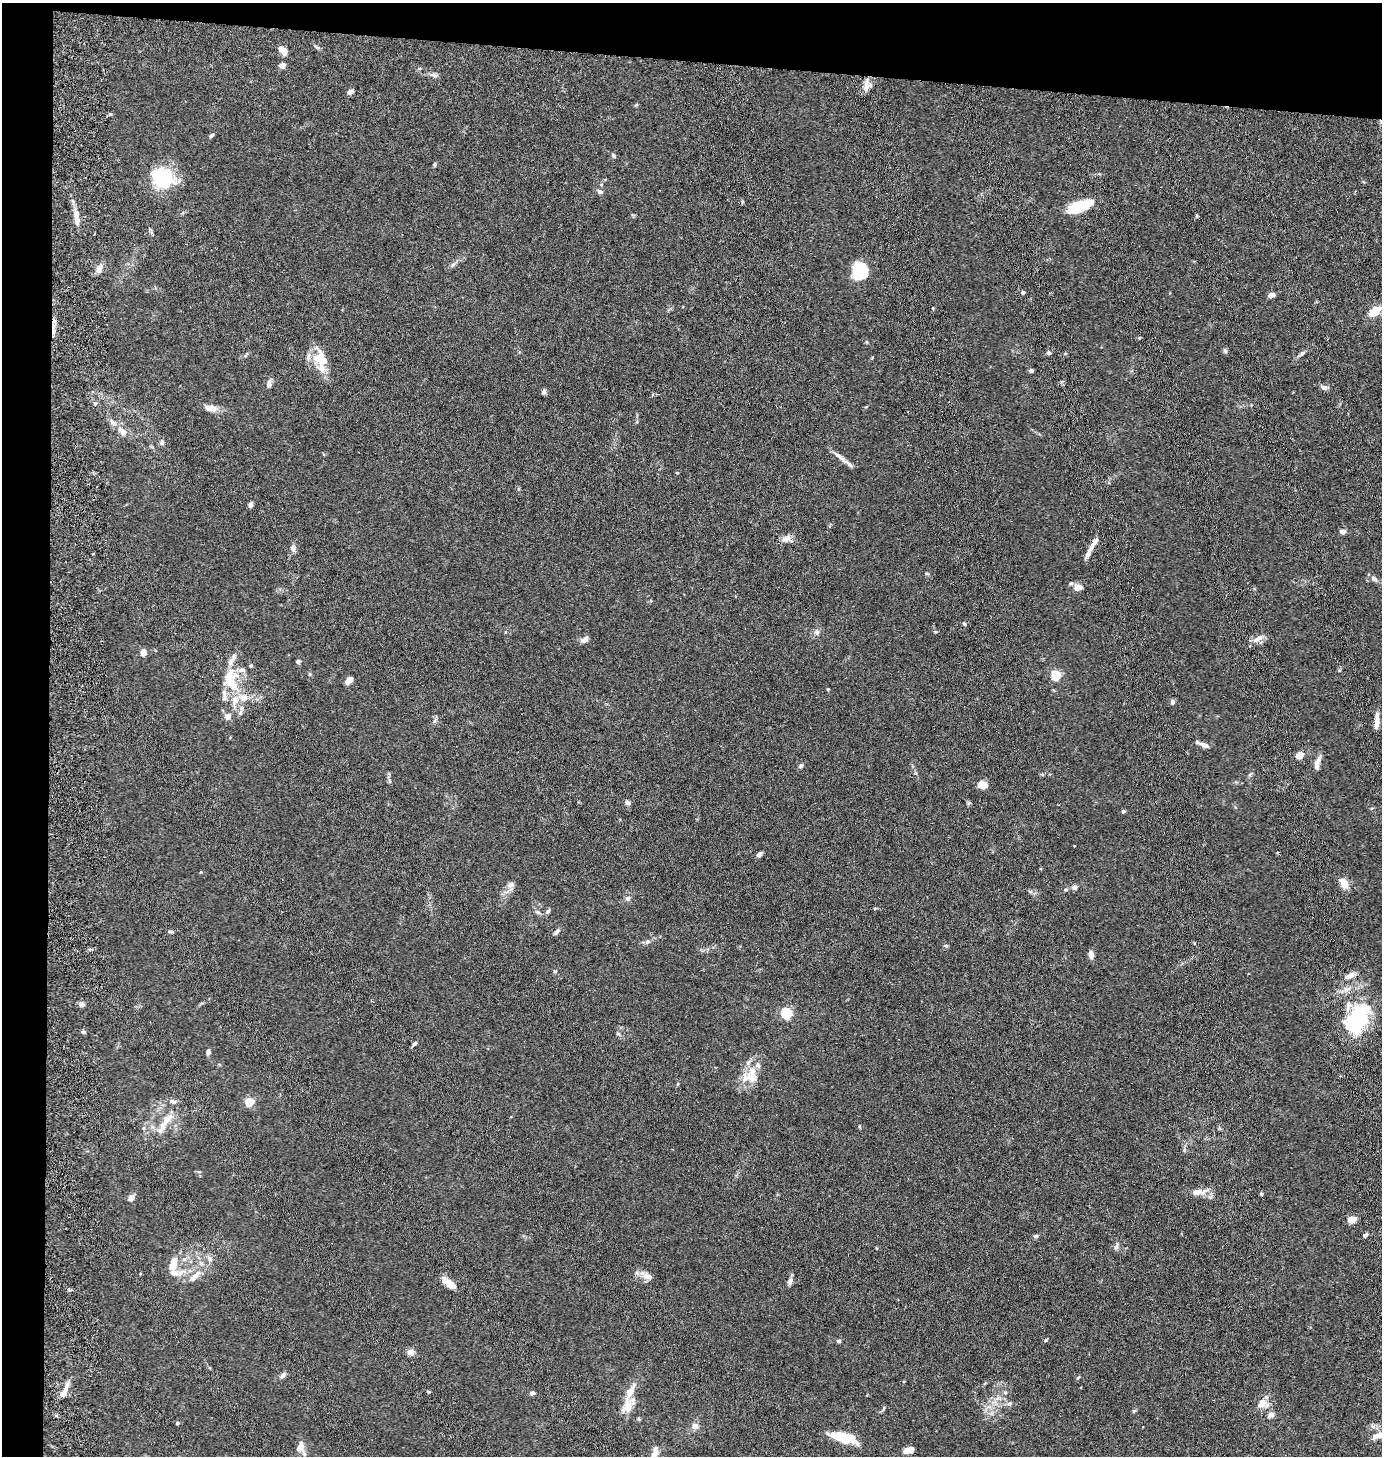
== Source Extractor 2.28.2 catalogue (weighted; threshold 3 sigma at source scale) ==
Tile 1 of 3 x 3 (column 1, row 1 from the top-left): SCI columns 158-1537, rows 2917-4370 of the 4500 x 4376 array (HDU 1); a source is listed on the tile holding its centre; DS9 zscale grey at full resolution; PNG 1384 x 1458 px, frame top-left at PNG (2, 3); no overlay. Shown black and unused: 7% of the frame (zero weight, under 5 of 10 exposures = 3% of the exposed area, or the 3 px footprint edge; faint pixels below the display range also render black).
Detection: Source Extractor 2.28.2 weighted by HDU 2 'WHT'; one run over the whole footprint, this tile lists its part. Background 0.0206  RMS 0.0018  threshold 0.00729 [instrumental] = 3 sigma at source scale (4.09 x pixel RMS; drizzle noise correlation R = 1.36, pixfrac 0.8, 0.05/0.05 arcsec/px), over >= 5 px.
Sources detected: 144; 3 inside a brighter object's white glare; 1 cosmic-ray / hot-pixel residue — not listed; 18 inside a brighter listed object's ellipse — not listed separately; the other 122 listed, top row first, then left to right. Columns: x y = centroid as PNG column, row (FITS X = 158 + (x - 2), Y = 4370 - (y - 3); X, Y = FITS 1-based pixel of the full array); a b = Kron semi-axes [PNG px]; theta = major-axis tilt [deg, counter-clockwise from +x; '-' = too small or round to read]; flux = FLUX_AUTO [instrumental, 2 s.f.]
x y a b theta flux
283 50 11 6 -46 1.4
282 65 6 6 - 0.73
434 75 11 5 -18 0.49
866 87 16 9 64 1.2
350 92 8 5 20 0.5
211 135 7 4 42 0.31
614 156 7 4 -60 0.27
435 164 5 4 - 0.21
159 176 30 25 -7 6.9
600 192 8 6 -20 0.41
1080 206 30 11 19 5.4
76 214 12 6 85 1
1197 216 6 3 -72 0.16
453 264 9 4 48 0.42
99 268 10 7 64 1
860 271 15 13 82 8.5
1023 292 4 4 - 0.4
1271 295 7 5 16 0.97
933 308 4 3 - 0.15
1375 312 12 8 35 3.2
1225 350 8 5 -63 0.31
1049 352 4 4 - 0.52
1302 353 8 5 38 0.45
320 359 30 14 -74 4.1
1031 371 4 3 - 0.54
269 384 9 6 80 0.57
1323 387 9 6 -21 0.58
544 392 7 6 - 0.41
210 408 17 8 -9 1.4
113 422 13 6 -41 0.74
123 432 12 7 -40 1.5
162 442 7 5 89 0.34
840 457 24 6 -38 1.1
250 505 5 4 - 0.75
1342 531 8 6 -7 0.57
785 539 11 9 -34 0.81
293 548 8 8 - 0.61
1088 553 15 5 64 0.95
1374 578 8 6 -33 0.62
1078 587 11 8 10 0.98
964 624 5 4 - 0.2
817 632 8 7 - 0.6
585 639 10 6 42 0.64
1257 639 16 7 26 1.1
143 652 8 6 88 0.77
298 661 5 4 - 0.32
251 665 5 4 - 0.21
1056 675 5 5 - 11
231 680 34 22 -76 6.6
349 680 7 5 45 1.4
828 689 4 3 - 0.16
1172 702 6 5 - 0.42
228 717 10 9 - 0.76
435 721 8 5 71 0.36
1377 721 17 5 86 1.3
1204 745 13 6 -21 0.82
1300 755 10 7 39 1.2
1317 764 18 6 82 1
801 765 6 5 - 0.35
1250 774 8 3 45 0.25
982 785 10 8 -9 1.5
627 802 6 5 - 0.52
1123 811 4 4 - 0.28
759 854 8 5 50 0.42
201 872 3 3 - 0.21
1344 884 9 6 -60 2.3
511 885 11 7 23 0.7
1074 887 6 6 - 0.5
628 898 7 6 - 0.45
548 911 7 5 49 0.32
538 912 7 5 -23 0.36
171 932 7 4 -8 0.25
556 932 10 4 48 0.38
647 941 7 5 22 0.39
946 946 7 4 -7 0.23
1091 954 9 6 -85 0.8
555 971 5 3 - 0.16
1350 975 14 6 26 1.1
81 1005 7 6 - 0.47
786 1013 5 5 - 15
1360 1017 38 28 73 11
83 1032 5 4 - 0.3
618 1033 7 5 -39 0.31
415 1043 6 4 35 0.37
208 1052 6 5 - 0.44
753 1077 27 15 -4 3.2
249 1102 5 5 - 7.1
166 1121 36 9 56 2.6
859 1126 5 3 - 0.16
1198 1192 16 7 8 1.9
1261 1194 5 4 - 0.23
131 1198 8 6 41 0.71
1352 1220 7 6 - 1.8
1365 1235 6 4 46 0.33
1036 1236 6 5 - 0.28
1116 1247 10 5 68 0.41
209 1258 10 5 -77 0.52
173 1263 19 9 77 2.1
174 1273 29 9 0 2.3
647 1276 15 8 -15 1.1
790 1281 9 6 70 0.62
449 1283 16 7 -39 2.1
1046 1340 5 3 - 0.24
839 1341 6 4 -1 0.3
411 1352 7 6 - 1.1
283 1375 7 5 56 0.61
1078 1377 7 3 45 0.17
66 1389 17 6 70 1.2
428 1392 5 4 - 0.18
1005 1392 6 4 -19 0.23
532 1393 7 5 -4 0.38
1262 1403 14 11 54 1.6
1009 1404 7 4 19 0.3
627 1406 20 13 78 2.2
1134 1411 6 4 44 0.22
1271 1415 8 6 33 0.69
177 1423 5 4 - 0.25
695 1426 8 8 - 0.84
1379 1435 13 9 20 1.2
844 1437 25 9 -13 6.1
300 1447 13 9 72 1.4
909 1450 11 6 13 1.3
Isophote crosses this tile's border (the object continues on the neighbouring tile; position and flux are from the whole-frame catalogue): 1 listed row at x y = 1379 1435
Unlisted compact peaks at least as high as the median listed source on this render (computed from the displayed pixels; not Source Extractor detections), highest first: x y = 95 403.